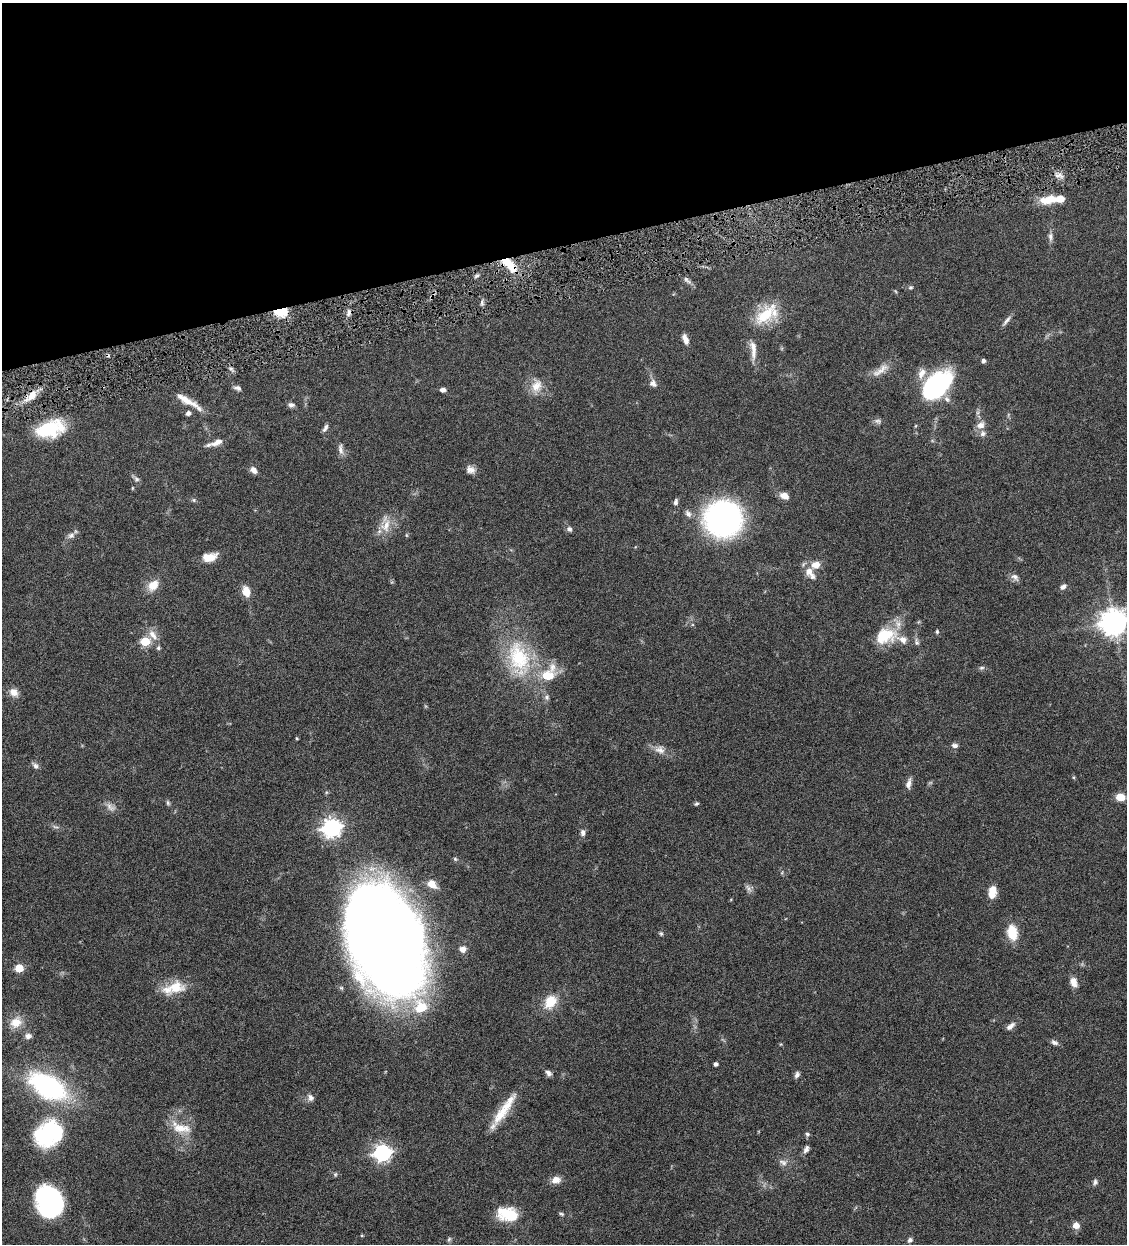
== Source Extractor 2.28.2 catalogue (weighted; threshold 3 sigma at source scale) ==
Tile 3 of 4 x 4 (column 3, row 1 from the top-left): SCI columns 2514-3638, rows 3729-4970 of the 4910 x 4972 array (HDU 1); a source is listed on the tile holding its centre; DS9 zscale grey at full resolution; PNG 1129 x 1246 px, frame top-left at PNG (2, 3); no overlay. Shown black and unused: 20% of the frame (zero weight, under 4 of 8 exposures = <1% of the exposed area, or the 3 px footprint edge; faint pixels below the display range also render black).
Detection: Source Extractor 2.28.2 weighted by HDU 2 'WHT'; one run over the whole footprint, this tile lists its part. Background 0.0431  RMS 0.0036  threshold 0.0146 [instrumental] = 3 sigma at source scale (4.09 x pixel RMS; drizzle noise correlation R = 1.36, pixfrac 0.8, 0.05/0.05 arcsec/px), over >= 5 px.
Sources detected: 126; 2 cosmic-ray / hot-pixel residue — not listed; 12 inside a brighter listed object's ellipse — not listed separately; the other 112 listed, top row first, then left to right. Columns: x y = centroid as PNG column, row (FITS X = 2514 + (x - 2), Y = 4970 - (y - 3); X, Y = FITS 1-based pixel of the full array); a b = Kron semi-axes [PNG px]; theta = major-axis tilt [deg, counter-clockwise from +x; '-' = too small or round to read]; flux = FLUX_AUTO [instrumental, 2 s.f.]
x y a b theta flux
1058 175 11 5 18 1.3
1048 200 23 10 12 5.8
1050 237 12 6 -87 1.3
512 267 18 11 -42 5.9
477 276 8 3 45 0.57
687 280 14 6 -42 1.2
910 287 6 5 - 0.54
482 302 7 4 72 0.65
281 311 6 4 3 34
766 314 38 18 45 11
1006 321 16 4 53 1.2
685 339 11 6 -70 2.1
754 352 23 7 87 2.8
983 361 5 5 - 0.78
880 370 30 8 36 3.3
922 373 17 10 63 3
653 383 11 8 -54 1.5
937 384 30 18 43 46
537 386 19 13 60 4.3
238 388 9 5 -19 1
443 390 6 5 - 1.1
32 395 16 9 46 3.9
188 401 38 7 -31 5
291 405 8 6 -5 1
188 413 5 4 - 1.2
878 421 11 6 -5 0.98
981 425 12 9 46 2.4
915 426 5 3 - 0.3
325 428 10 4 57 0.94
50 429 30 16 16 17
217 442 15 7 25 2.4
341 449 17 6 -82 1.6
253 470 8 6 -46 1.7
470 470 11 9 -22 1.9
136 479 9 7 -45 0.93
132 488 5 3 - 0.27
784 496 9 7 -24 2.5
194 500 5 5 - 0.49
676 502 8 5 79 0.9
688 514 10 6 -52 1.3
723 519 25 24 - 100
386 526 20 12 66 4.9
569 529 6 6 - 1
71 535 10 7 24 1.3
406 535 6 3 -71 0.33
209 557 16 9 14 4.2
815 565 14 11 10 3
812 576 9 7 -62 1.2
1015 577 12 7 -39 1.4
153 585 15 11 48 4.1
1063 587 8 5 42 1.2
246 591 10 7 -73 3.9
1113 622 9 8 - 370
937 632 6 4 -77 0.47
153 635 16 8 -53 2.8
885 636 28 19 15 11
145 641 5 5 - 17
916 642 10 6 -80 0.97
519 658 51 29 -74 26
552 667 15 9 86 2.7
981 668 8 5 6 0.64
14 692 10 9 - 2.6
547 697 8 7 - 0.9
955 746 8 6 7 1.1
660 750 14 10 -16 2.5
35 766 10 6 -49 0.99
908 784 14 6 75 1.6
1120 797 8 7 - 4.3
168 803 7 5 -75 0.56
696 804 5 4 - 0.5
110 807 15 8 -42 1.8
55 827 10 3 -11 0.61
332 828 7 7 - 150
583 833 9 6 -78 1
455 859 6 5 - 0.46
432 884 12 8 -43 3.5
748 888 12 6 -60 1.1
992 892 14 8 81 4.1
1012 932 16 10 -80 7.1
661 933 6 5 - 0.47
385 940 89 55 -71 600
463 949 8 7 - 1.6
19 968 5 5 - 10
1074 982 12 8 -76 2.5
174 988 31 14 16 7.7
550 1002 15 11 56 6.9
16 1022 15 12 37 4.8
1010 1026 13 6 42 1.6
28 1036 9 7 9 1.5
1055 1042 10 6 -27 1
716 1064 4 4 - 1.1
548 1073 8 6 -44 1.2
797 1075 8 5 68 1
48 1087 37 19 -30 52
311 1098 9 8 - 1.3
500 1114 31 13 56 7.7
181 1128 29 12 -18 6.5
50 1133 30 23 33 36
807 1134 6 6 - 0.69
806 1149 11 6 65 1.2
382 1153 7 6 - 110
783 1162 13 7 -25 1.5
335 1174 6 5 - 0.47
556 1180 11 8 10 2.3
1095 1182 8 5 81 0.78
49 1202 29 23 -66 44
508 1214 23 14 -11 11
561 1214 7 4 -20 0.47
1076 1225 7 6 - 2.5
362 1235 4 4 - 0.3
449 1239 7 5 46 0.55
910 1240 6 5 - 0.99
Overlapping masked pixels (flux is a lower limit): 2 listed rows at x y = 512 267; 281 311
Isophote crosses this tile's border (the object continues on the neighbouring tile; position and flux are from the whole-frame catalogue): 1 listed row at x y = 1113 622